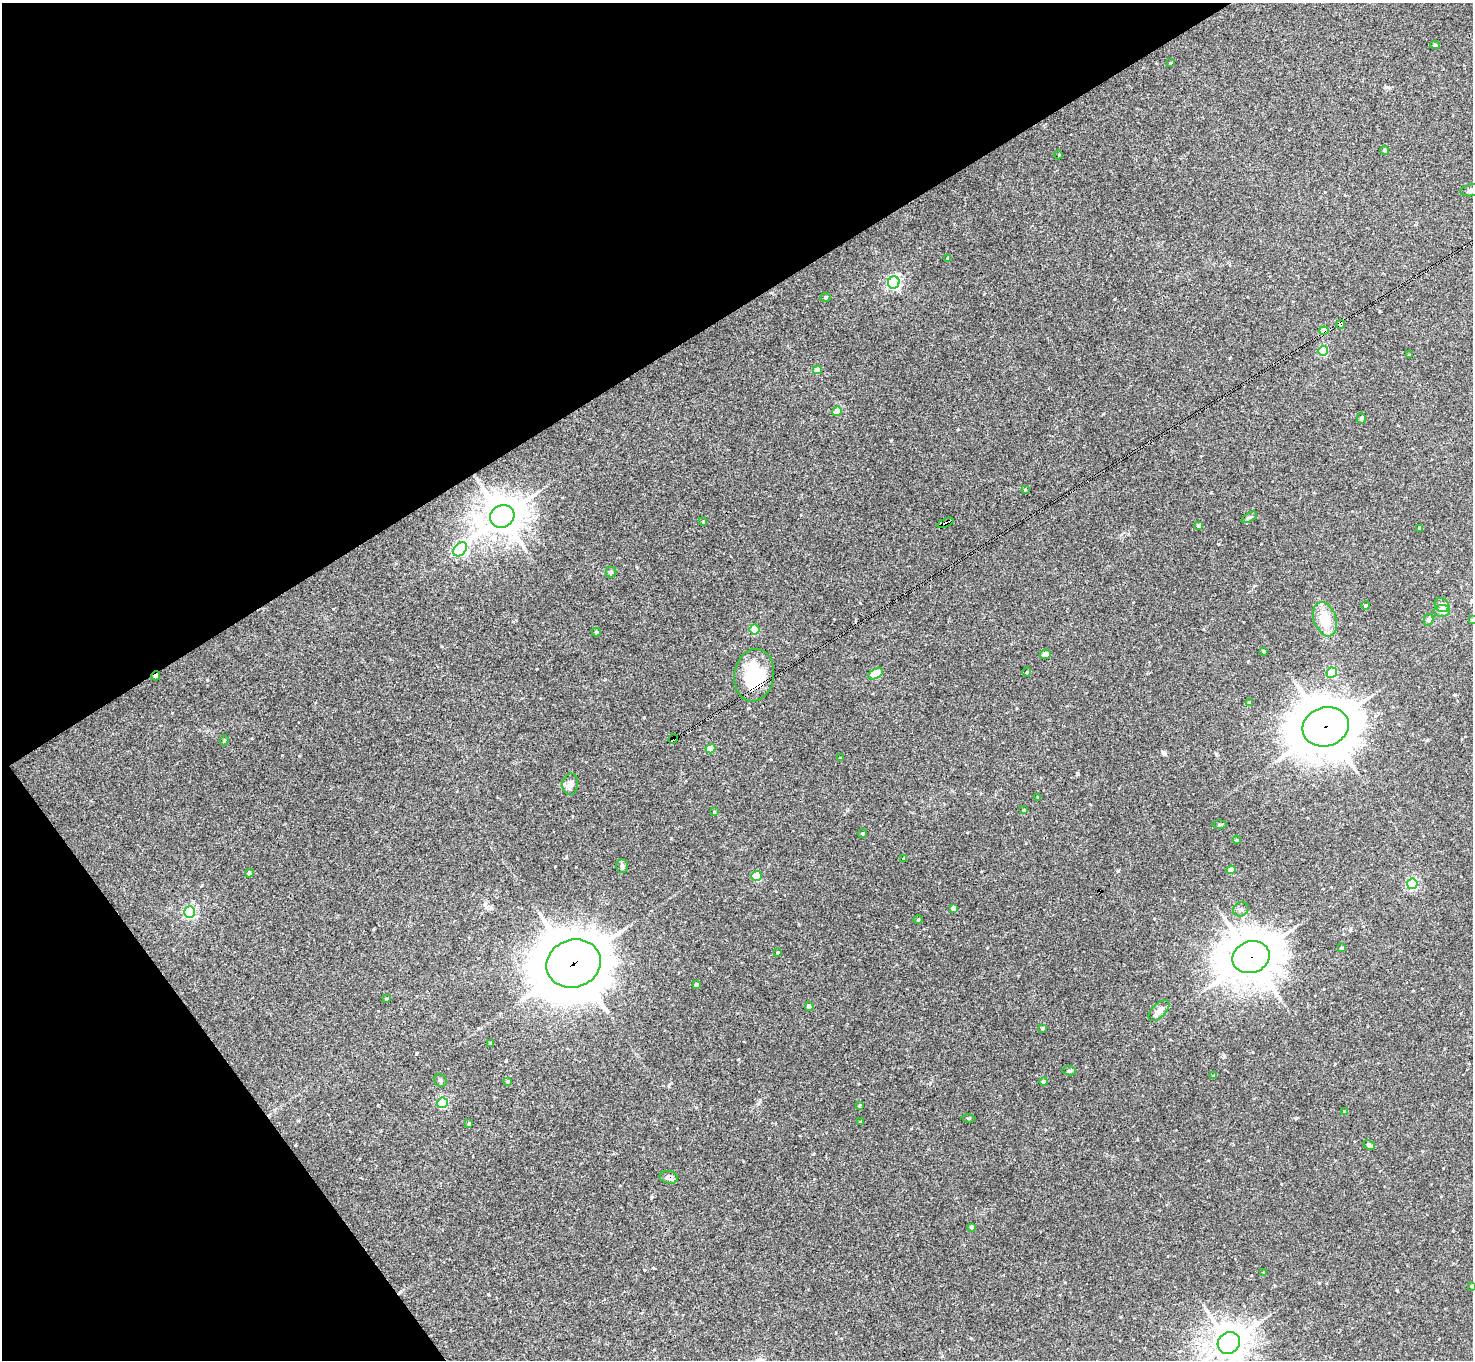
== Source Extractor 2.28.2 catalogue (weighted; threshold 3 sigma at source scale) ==
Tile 5 of 4 x 4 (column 1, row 2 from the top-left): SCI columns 1-1471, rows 2870-4227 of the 5886 x 5878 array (HDU 1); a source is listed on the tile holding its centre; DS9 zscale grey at full resolution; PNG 1475 x 1362 px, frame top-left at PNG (2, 3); each listed source drawn as its Kron ellipse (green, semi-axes under 4 px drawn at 4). Shown black and unused: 30% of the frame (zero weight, under 3 of 4 exposures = <1% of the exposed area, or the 3 px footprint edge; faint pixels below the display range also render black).
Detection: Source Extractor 2.28.2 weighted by HDU 2 'WHT'; one run over the whole footprint, this tile lists its part. Background 0.041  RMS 0.0043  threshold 0.0194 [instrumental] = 3 sigma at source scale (4.5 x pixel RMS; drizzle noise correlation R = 1.50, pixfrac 1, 0.05/0.05 arcsec/px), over >= 5 px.
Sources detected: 91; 2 inside a brighter listed object's ellipse — not listed separately; the other 89 listed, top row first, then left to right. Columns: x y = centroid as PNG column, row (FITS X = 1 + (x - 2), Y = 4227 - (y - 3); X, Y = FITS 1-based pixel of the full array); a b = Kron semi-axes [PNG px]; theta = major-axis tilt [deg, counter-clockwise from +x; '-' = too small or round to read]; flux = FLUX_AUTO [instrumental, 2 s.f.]
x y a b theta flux
1435 45 5 4 - 0.74
1170 63 4 2 - 0.3
1385 150 4 4 - 0.89
1059 155 4 3 - 0.32
1472 190 12 6 8 1.8
948 258 4 3 - 1.4
894 282 6 5 - 81
826 297 5 4 - 0.58
1341 324 4 4 - 0.88
1324 331 4 4 - 7.2
1323 351 5 5 - 21
1409 355 3 3 - 0.36
817 370 4 4 - 4.5
837 411 5 4 - 5
1361 418 6 4 -90 0.64
1025 490 4 4 - 0.33
502 516 12 11 - 930
1249 517 8 4 31 0.77
703 522 4 4 - 0.41
945 523 9 3 23 4.5
1199 526 4 4 - 1.6
1420 528 3 3 - 0.93
460 549 8 5 48 77
611 572 5 5 - 0.63
1366 605 4 4 - 0.96
1442 605 8 6 -40 2.1
1442 611 8 6 2 2.2
1325 619 18 11 -71 8.6
1429 620 6 5 - 1.3
1472 620 4 3 - 0.72
755 630 5 5 - 21
596 632 4 4 - 0.59
1263 651 3 3 - 0.44
1045 654 5 4 - 2.3
1027 672 5 3 - 0.32
1332 673 5 5 - 30
876 674 8 4 26 16
754 675 26 20 81 24
156 676 4 3 - 1.9
1249 702 4 3 - 0.3
1326 727 23 19 16 1600
673 739 5 4 - 64
224 740 5 4 - 0.59
711 749 5 4 - 12
840 758 4 2 - 0.31
570 784 10 7 81 1.8
1038 797 3 3 - 0.37
1024 810 3 3 - 0.32
714 812 4 4 - 0.42
1219 825 7 3 0 0.57
862 833 4 4 - 0.61
1237 840 4 3 - 0.46
904 858 3 3 - 0.41
622 866 7 5 89 0.89
1231 870 4 4 - 6.2
249 873 4 4 - 1.1
756 876 5 5 - 18
1412 884 5 5 - 52
953 908 4 4 - 1.8
1241 910 8 6 29 1.4
190 912 6 5 - 71
918 920 4 3 - 0.39
1341 948 3 3 - 0.59
777 953 3 2 - 0.37
1251 957 19 16 19 1400
574 964 27 23 19 2300
697 985 4 4 - 1.6
386 999 4 3 - 0.34
809 1007 4 4 - 3.2
1159 1011 13 6 45 2.1
1042 1028 4 4 - 0.63
490 1043 3 3 - 0.68
1069 1071 6 4 -7 0.65
1214 1076 4 3 - 0.58
440 1080 7 6 - 0.84
508 1081 3 3 - 0.41
1044 1082 4 4 - 2.2
442 1103 5 5 - 37
859 1105 4 3 - 0.48
1345 1111 4 4 - 0.36
969 1118 6 2 -4 0.39
860 1122 3 3 - 0.36
469 1124 4 4 - 0.66
1369 1145 6 3 -27 1.5
669 1177 9 6 -13 1.9
972 1227 4 4 - 0.87
1264 1272 3 3 - 0.38
1472 1286 4 3 - 0.49
1229 1343 12 10 42 690
Overlapping masked pixels (flux is a lower limit): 10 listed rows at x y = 1341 324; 1324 331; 945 523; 754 675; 156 676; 1326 727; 673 739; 1251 957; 574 964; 669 1177
Isophote crosses this tile's border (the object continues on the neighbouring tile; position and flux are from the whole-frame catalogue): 4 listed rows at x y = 1472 190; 1472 620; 1472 1286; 1229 1343
Unlisted compact peaks at least as high as the median listed source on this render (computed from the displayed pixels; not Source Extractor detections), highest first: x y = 1118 871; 1296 1118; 1216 754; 1218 544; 1164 753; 758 1104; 1455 695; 644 717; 207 680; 488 1294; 987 948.